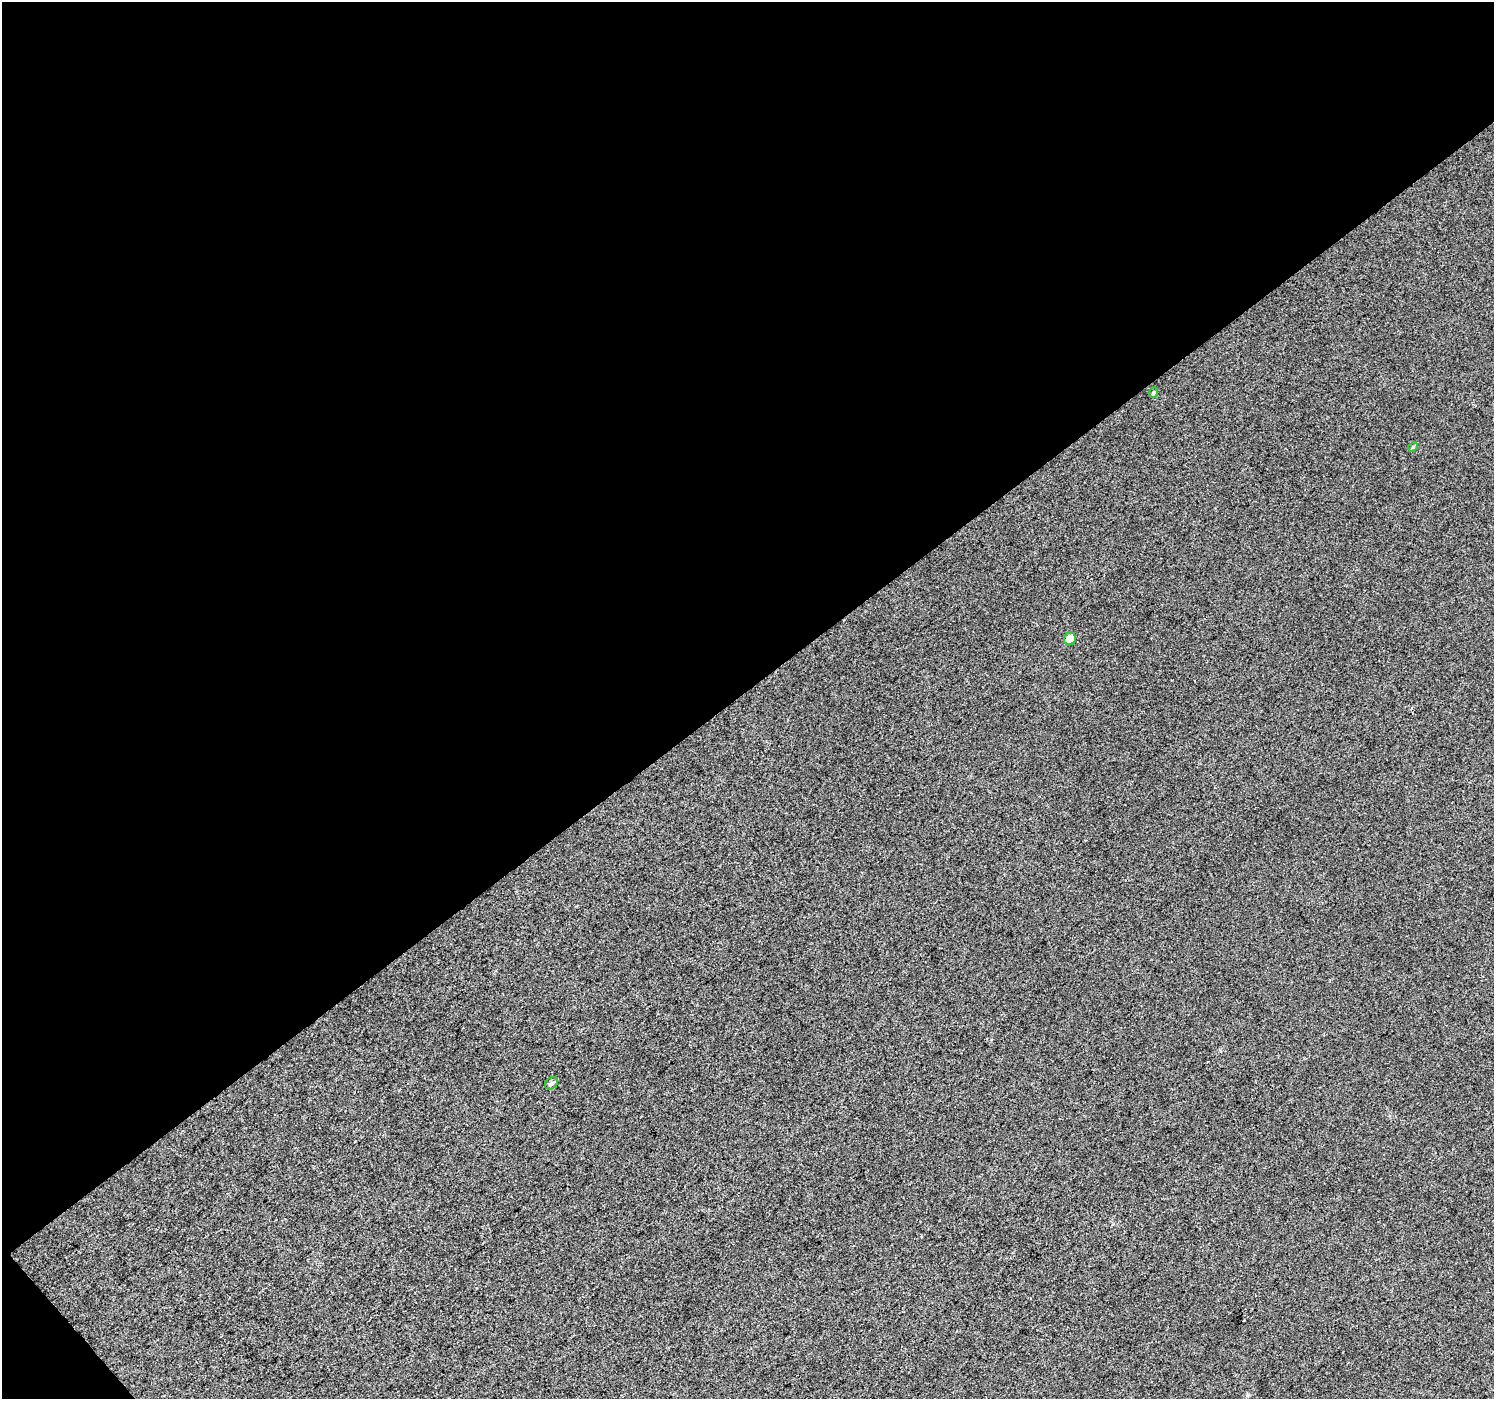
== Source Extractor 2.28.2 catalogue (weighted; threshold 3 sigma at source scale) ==
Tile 1 of 2 x 2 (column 1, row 1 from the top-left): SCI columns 3-1494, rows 1492-2888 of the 2987 x 2966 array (HDU 1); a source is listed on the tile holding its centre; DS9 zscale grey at full resolution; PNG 1496 x 1401 px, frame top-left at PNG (2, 2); each listed source drawn as its Kron ellipse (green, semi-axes under 4 px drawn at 4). Shown black and unused: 50% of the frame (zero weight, under 3 of 4 exposures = <1% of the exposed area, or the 3 px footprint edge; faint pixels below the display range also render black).
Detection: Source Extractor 2.28.2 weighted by HDU 2 'WHT'; one run over the whole footprint, this tile lists its part. Background 0.0223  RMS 0.011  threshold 0.051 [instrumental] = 3 sigma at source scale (4.5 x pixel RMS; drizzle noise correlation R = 1.50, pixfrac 1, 0.0396/0.0396 arcsec/px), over >= 5 px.
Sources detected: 4; all 4 listed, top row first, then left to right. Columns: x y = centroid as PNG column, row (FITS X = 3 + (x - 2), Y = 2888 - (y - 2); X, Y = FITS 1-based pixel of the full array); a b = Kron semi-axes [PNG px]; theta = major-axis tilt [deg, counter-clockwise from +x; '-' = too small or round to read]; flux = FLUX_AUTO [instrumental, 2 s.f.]
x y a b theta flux
1153 392 5 4 - 1.6
1413 447 5 4 - 1.3
1070 639 6 6 - 12
551 1083 7 5 40 3.3